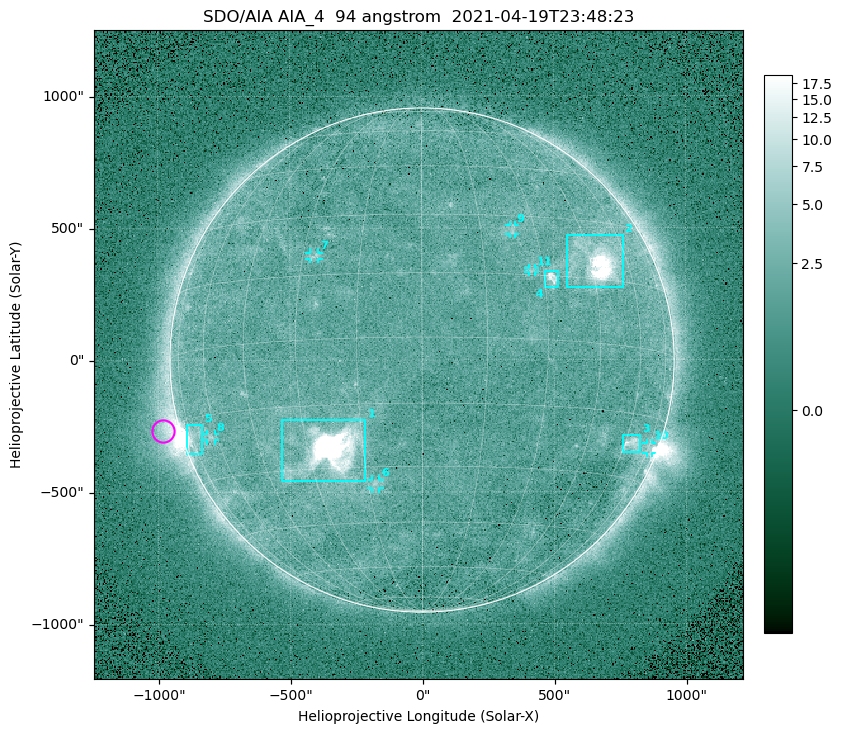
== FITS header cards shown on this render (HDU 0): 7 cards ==
TELESCOP= 'SDO/AIA '
INSTRUME= 'AIA_4   '
WAVELNTH=                   94
WAVEUNIT= 'angstrom'
DATE-OBS= '2021-04-19T23:48:23.12'
CTYPE1  = 'HPLN-TAN'
CTYPE2  = 'HPLT-TAN'

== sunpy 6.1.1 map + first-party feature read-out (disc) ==
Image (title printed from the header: SDO/AIA AIA_4  94 angstrom  2021-04-19T23:48:23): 512 x 512 px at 4.8 arcsec/px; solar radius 955 arcsec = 199 px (full disc in frame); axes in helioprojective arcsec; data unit not stated in the header (colour bar unlabelled)
Orientation: roll -0.138 deg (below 1 deg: not rotated)
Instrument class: DISC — disc imager (sunpy class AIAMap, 94 A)
Bright regions (active regions / flare kernels): reference = the median radial profile (limb darkening/brightening removed); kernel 5 px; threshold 5 sigma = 2.59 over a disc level ~1.81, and >= 1.15x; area >= 9 px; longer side >= 5 px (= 24 arcsec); searched inside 0.97 R_sun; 11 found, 11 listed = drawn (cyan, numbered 1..; 6 of them under ~33 arcsec drawn as corner ticks so the feature stays visible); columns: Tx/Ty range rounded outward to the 10 arcsec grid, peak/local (2 s.f.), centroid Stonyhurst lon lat
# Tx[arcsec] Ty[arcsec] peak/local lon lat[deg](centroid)
1 -540..-210 -460..-220 2044 -24 -26
2 550..760 270..470 37 +47 +19
3 760..830 -350..-280 4.6 +64 -22
4 460..520 270..340 6.7 +32 +14
5 -900..-830 -360..-240 5.9 -73 -19
6 -190..-160 -490..-450 3.2 -13 -34
7 -430..-390 380..410 3 -27 +20
8 -820..-780 -300..-280 3 -63 -20
9 330..360 470..510 2.8 +23 +26
10 850..870 -360..-310 3 +75 -22
11 400..430 330..350 2.7 +27 +16
Off-limb structures (1.02-1.3 R_sun): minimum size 50 px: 8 found; the strongest spans PA ~90..115 deg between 1.02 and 1.21 R_sun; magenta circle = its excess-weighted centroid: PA ~105 deg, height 1.06 R_sun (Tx ~-980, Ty ~-270 arcsec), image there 4.7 x the reference